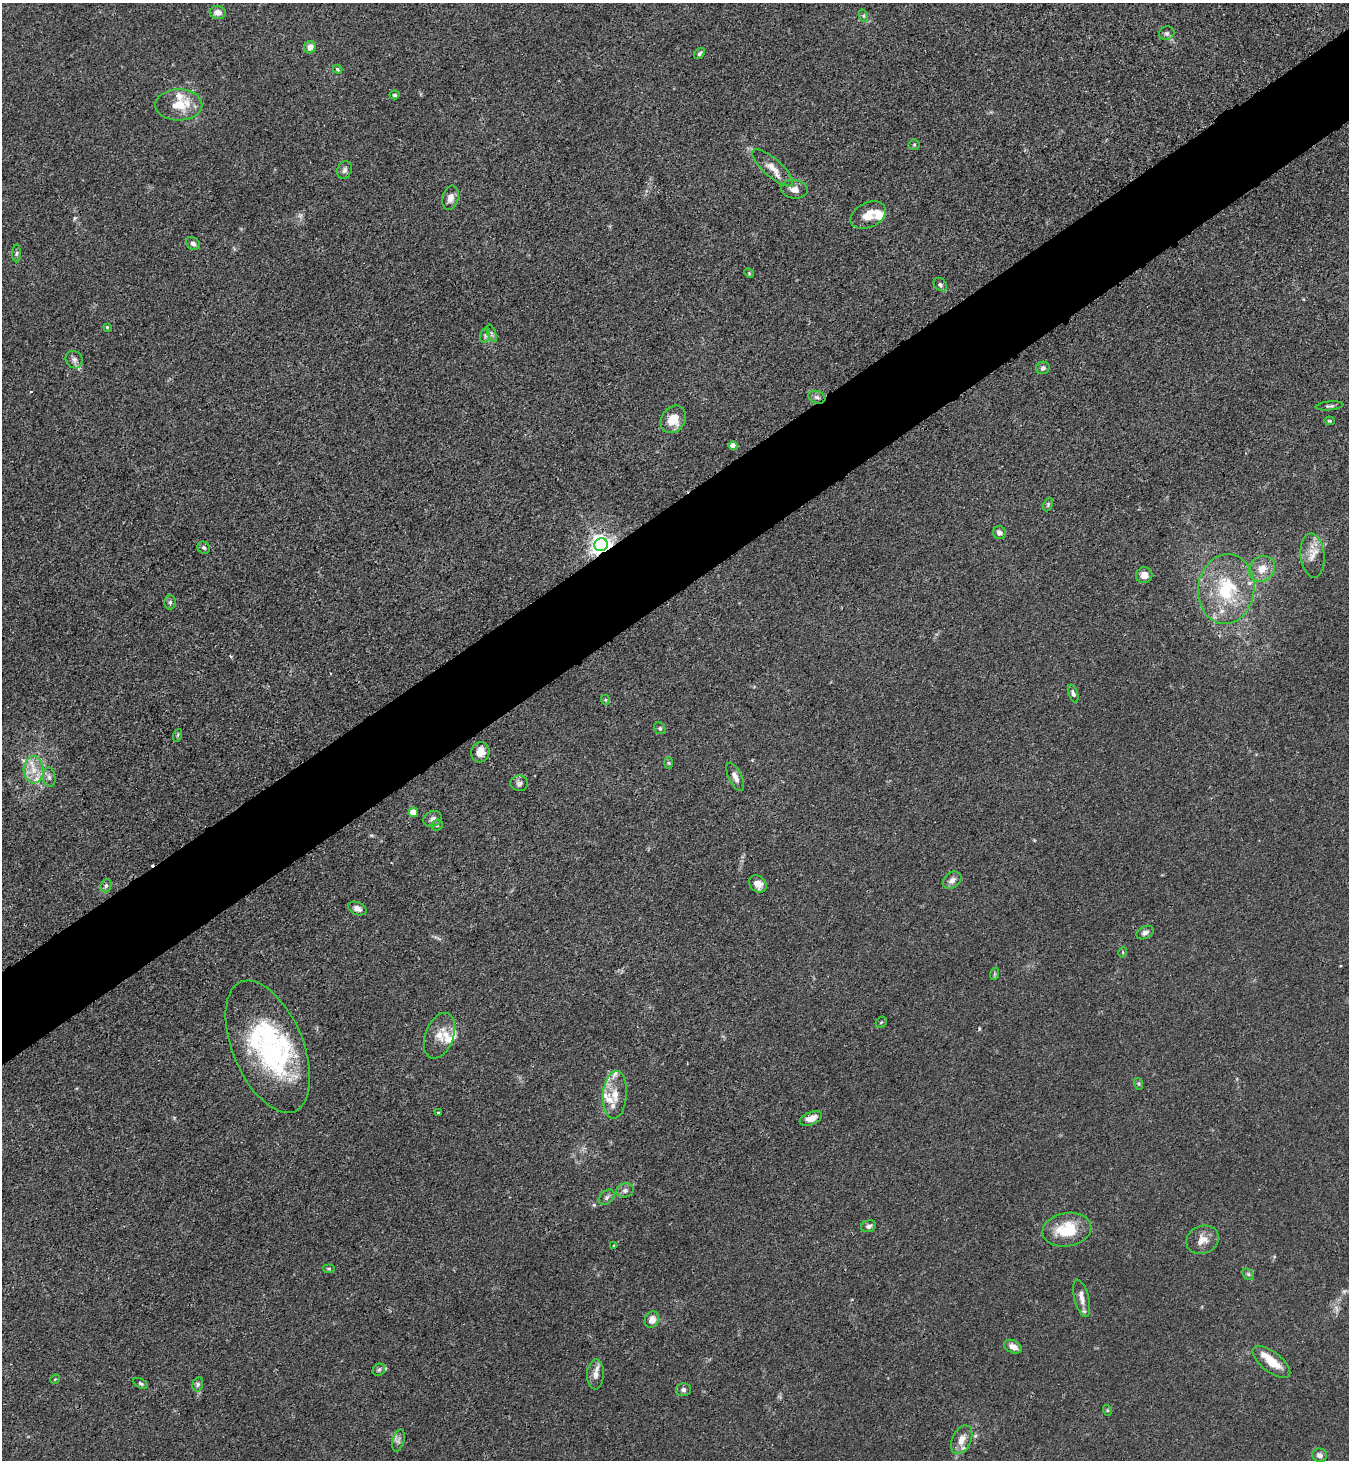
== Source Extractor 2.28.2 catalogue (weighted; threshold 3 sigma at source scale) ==
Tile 10 of 4 x 4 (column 2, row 3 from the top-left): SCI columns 1528-2874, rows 1490-2947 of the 5889 x 5896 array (HDU 1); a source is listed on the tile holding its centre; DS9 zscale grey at full resolution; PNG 1351 x 1462 px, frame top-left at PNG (2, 3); each listed source drawn as its Kron ellipse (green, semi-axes under 4 px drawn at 4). Shown black and unused: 6% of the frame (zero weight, under 3 of 4 exposures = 3% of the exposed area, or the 3 px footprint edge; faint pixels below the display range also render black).
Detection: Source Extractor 2.28.2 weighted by HDU 2 'WHT'; one run over the whole footprint, this tile lists its part. Background 0.0145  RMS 0.0026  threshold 0.0118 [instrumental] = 3 sigma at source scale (4.5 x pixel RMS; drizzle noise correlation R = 1.50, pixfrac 1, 0.05/0.05 arcsec/px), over >= 5 px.
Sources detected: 106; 1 too faint to see at this stretch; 3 cosmic-ray / hot-pixel residue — neither listed nor drawn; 16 inside a brighter listed object's ellipse — not listed separately; the other 86 listed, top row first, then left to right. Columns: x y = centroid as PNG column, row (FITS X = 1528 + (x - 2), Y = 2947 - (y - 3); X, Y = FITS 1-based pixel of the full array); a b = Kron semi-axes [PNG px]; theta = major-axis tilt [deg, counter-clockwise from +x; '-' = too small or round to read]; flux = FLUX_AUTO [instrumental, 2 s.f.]
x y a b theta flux
218 12 8 6 -6 1.4
864 16 6 4 -72 0.42
1167 33 8 6 19 0.68
310 47 6 5 - 2.1
699 53 6 4 46 0.59
338 69 5 4 - 0.59
395 95 5 4 - 0.51
179 105 23 15 0 6.3
914 145 5 5 - 0.37
773 168 26 9 -41 3.1
344 170 9 7 67 0.86
794 189 13 9 -6 1.9
450 198 12 8 74 1.9
868 215 19 12 26 3.6
193 244 8 6 -33 0.93
17 253 9 4 88 0.6
749 273 5 4 - 0.32
940 285 8 5 -45 0.65
107 327 4 4 - 0.24
492 333 9 3 -69 0.41
485 335 8 5 75 0.64
74 360 9 8 - 1.2
1043 368 7 6 - 0.89
817 397 9 6 -21 0.88
1329 406 14 3 5 0.61
673 419 14 12 57 5
1329 421 5 4 - 0.33
733 445 4 4 - 2.3
1048 504 7 4 65 0.41
999 533 7 6 - 1.1
601 545 7 6 - 180
204 548 6 5 - 0.54
1313 555 22 12 -84 3.3
1262 569 14 12 42 3.6
1144 575 8 8 - 2.2
1226 589 35 28 84 18
170 602 7 5 -90 0.6
1073 693 9 4 -71 0.7
606 700 5 3 - 0.28
660 728 6 5 - 0.43
178 735 6 4 71 0.35
480 752 10 9 - 2.8
668 763 6 4 -88 0.36
34 770 13 10 -87 3.6
49 777 10 6 -80 0.97
735 777 15 6 -64 1.7
519 783 9 8 - 0.87
413 812 5 4 - 4.4
432 819 9 7 27 1.1
437 825 6 5 - 0.45
952 880 10 7 39 1.4
758 884 9 7 -43 2.4
106 886 7 5 68 0.59
357 908 9 6 -22 1.5
1145 933 9 6 28 0.85
1123 952 5 3 - 0.25
994 974 6 4 71 0.39
881 1022 6 5 - 0.38
440 1036 24 14 69 4.1
268 1047 70 35 -67 47
1139 1084 6 4 -72 0.36
615 1095 24 12 85 4.2
438 1113 3 3 - 0.44
811 1119 12 6 22 2.4
625 1190 9 7 14 1.1
607 1197 9 6 42 0.77
869 1226 7 5 18 0.83
1067 1230 25 16 10 9.7
1202 1240 17 13 22 2.8
614 1246 4 4 - 0.32
329 1269 6 3 0 0.33
1248 1274 6 5 - 0.49
1082 1298 19 7 -76 2.1
652 1320 8 7 - 2.1
1013 1347 9 6 -29 2.1
1271 1362 22 10 -38 5
379 1370 7 5 43 0.56
595 1374 15 8 87 1.6
55 1379 5 4 - 0.26
141 1384 8 4 -29 0.48
198 1384 7 5 74 0.56
683 1389 7 6 - 0.87
1107 1410 5 3 - 0.27
398 1440 11 5 75 0.93
962 1440 15 9 65 2.6
1320 1455 7 7 - 1.1
Overlapping masked pixels (flux is a lower limit): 2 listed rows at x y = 817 397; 601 545